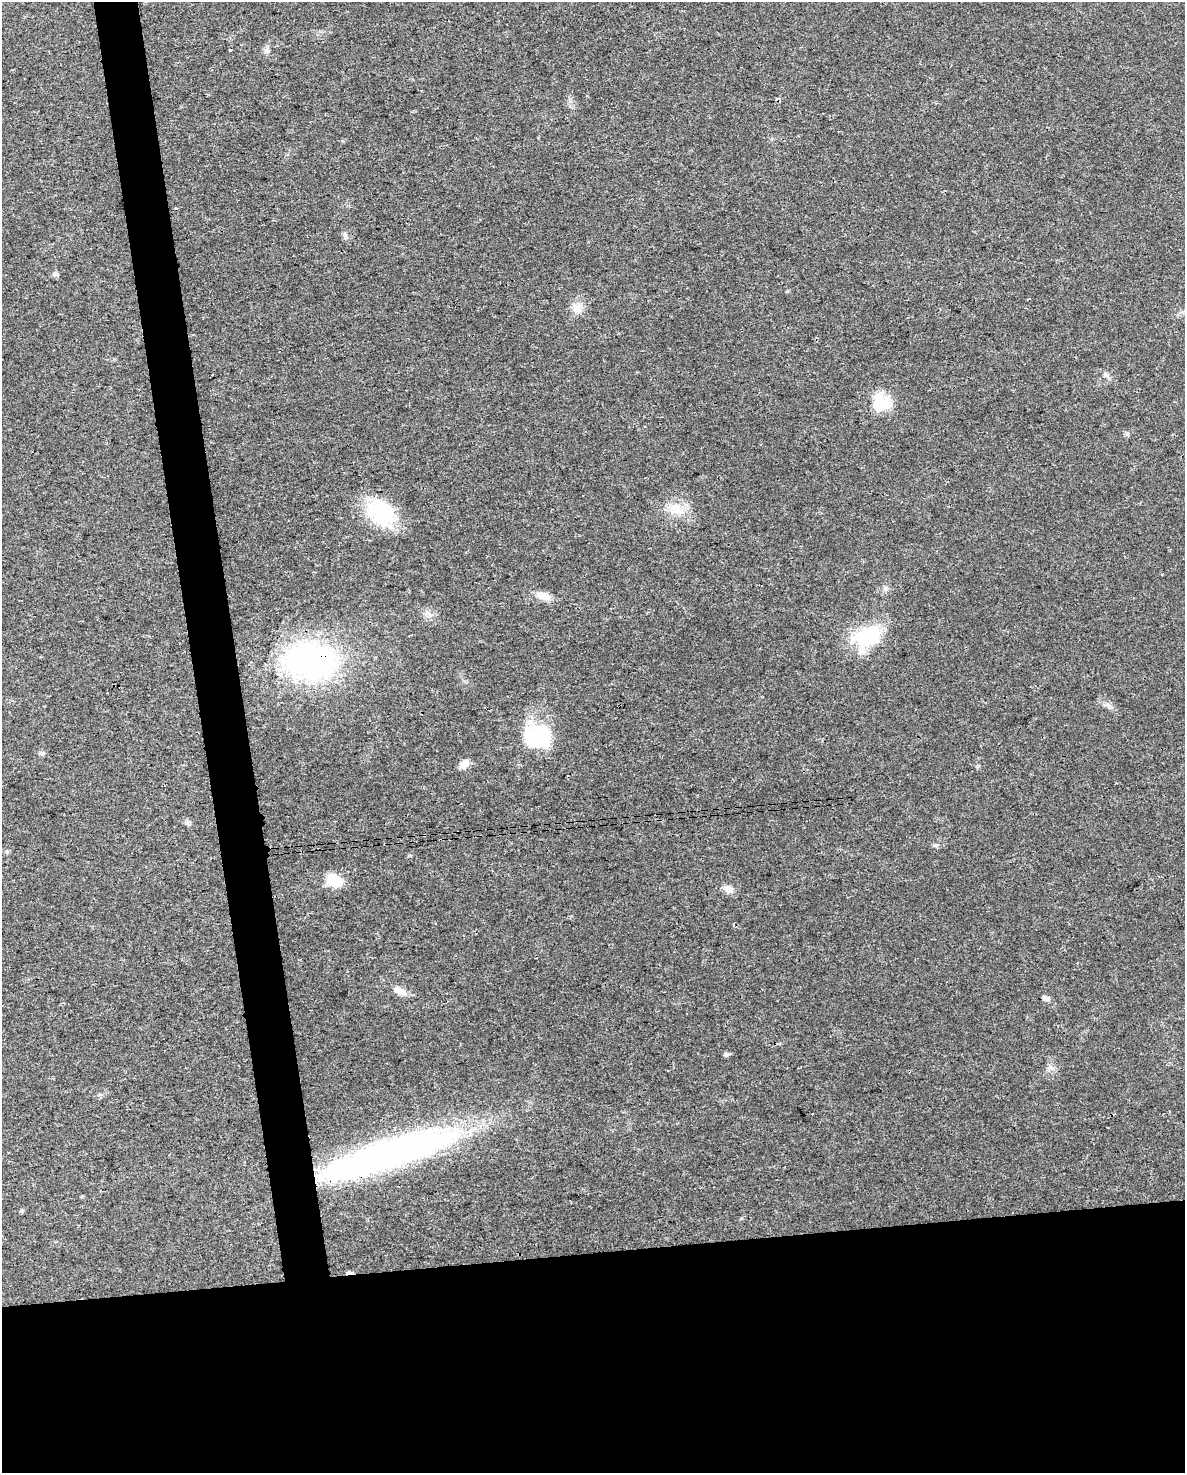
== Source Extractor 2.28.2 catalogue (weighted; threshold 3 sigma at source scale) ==
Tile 11 of 4 x 3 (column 3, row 3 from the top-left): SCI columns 2369-3551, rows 21-1491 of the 4736 x 4497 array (HDU 1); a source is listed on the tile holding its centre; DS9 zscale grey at full resolution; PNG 1187 x 1475 px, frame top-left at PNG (2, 2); no overlay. Shown black and unused: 18% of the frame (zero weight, under 3 of 4 exposures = <1% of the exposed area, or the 3 px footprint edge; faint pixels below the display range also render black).
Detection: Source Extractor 2.28.2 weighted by HDU 2 'WHT'; one run over the whole footprint, this tile lists its part. Background 0.0232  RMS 0.003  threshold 0.0136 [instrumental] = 3 sigma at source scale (4.5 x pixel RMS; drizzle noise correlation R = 1.50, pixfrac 1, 0.0396/0.0396 arcsec/px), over >= 5 px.
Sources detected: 31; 4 cosmic-ray / hot-pixel residue — not listed; the other 27 listed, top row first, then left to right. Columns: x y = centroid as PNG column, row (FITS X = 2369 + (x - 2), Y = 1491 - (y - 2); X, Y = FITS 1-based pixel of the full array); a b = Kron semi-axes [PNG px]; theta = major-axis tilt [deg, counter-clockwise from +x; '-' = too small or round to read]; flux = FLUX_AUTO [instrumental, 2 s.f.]
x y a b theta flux
345 235 7 7 - 0.82
55 274 8 6 -14 0.73
577 308 16 13 72 3.2
1106 375 7 6 - 0.82
881 402 25 24 - 8.9
676 509 21 17 -30 6.5
381 513 34 26 -39 22
543 596 18 9 -12 3.4
428 614 14 8 -21 1.9
868 636 27 18 30 26
310 661 42 29 -4 100
1108 705 9 4 -45 0.86
538 737 29 23 1 23
42 753 8 5 -7 0.67
464 764 13 9 40 2.1
424 835 3 3 - 0.84
385 844 2 2 - 0.32
935 845 7 5 8 0.57
7 852 7 5 44 0.58
334 881 20 13 -24 6.9
728 889 13 9 -30 2.1
399 990 19 9 -28 2.9
1046 998 9 6 -27 0.99
727 1054 6 5 - 0.91
1049 1068 7 4 20 0.74
389 1155 151 27 18 140
21 1211 6 5 - 0.55
Overlapping masked pixels (flux is a lower limit): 4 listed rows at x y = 310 661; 424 835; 385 844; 389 1155
Unlisted compact peaks at least as high as the median listed source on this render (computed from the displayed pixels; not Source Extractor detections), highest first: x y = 1127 434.